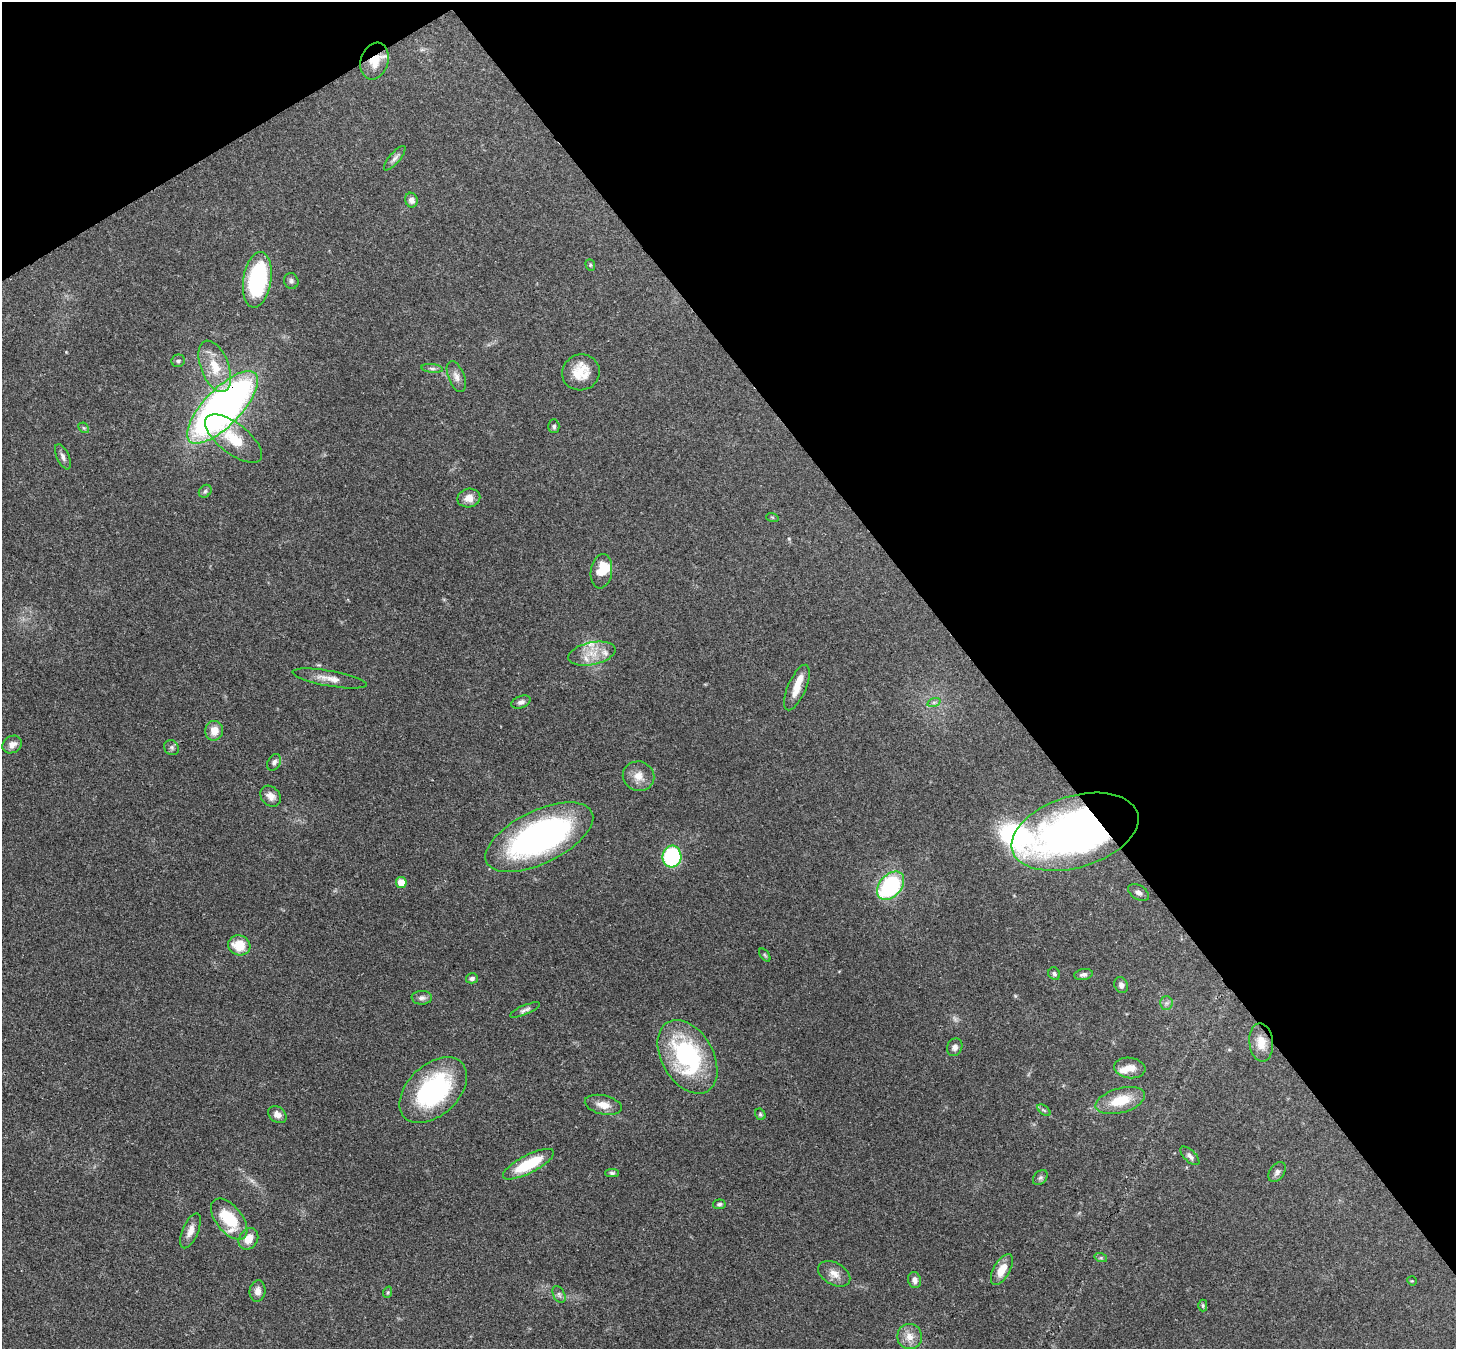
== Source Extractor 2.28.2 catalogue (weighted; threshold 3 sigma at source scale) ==
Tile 3 of 4 x 4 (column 3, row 1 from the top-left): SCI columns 2987-4440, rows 4251-5597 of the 5971 x 5944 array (HDU 1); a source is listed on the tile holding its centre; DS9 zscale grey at full resolution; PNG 1458 x 1351 px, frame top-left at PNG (2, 2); each listed source drawn as its Kron ellipse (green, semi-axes under 4 px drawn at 4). Shown black and unused: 36% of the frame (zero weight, under 3 of 4 exposures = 7% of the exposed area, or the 3 px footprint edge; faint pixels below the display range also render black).
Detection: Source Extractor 2.28.2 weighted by HDU 2 'WHT'; one run over the whole footprint, this tile lists its part. Background 0.179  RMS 0.0049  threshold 0.022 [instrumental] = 3 sigma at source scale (4.5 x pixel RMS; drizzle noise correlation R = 1.50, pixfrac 1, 0.05/0.05 arcsec/px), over >= 5 px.
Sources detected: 82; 1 too faint to see at this stretch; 1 inside a brighter object's white glare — neither listed nor drawn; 5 inside a brighter listed object's ellipse — not listed separately; the other 75 listed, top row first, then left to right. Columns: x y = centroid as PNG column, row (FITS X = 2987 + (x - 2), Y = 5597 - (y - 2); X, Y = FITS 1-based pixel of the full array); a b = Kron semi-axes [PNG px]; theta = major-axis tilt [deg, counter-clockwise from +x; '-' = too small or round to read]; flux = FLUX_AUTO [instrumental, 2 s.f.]
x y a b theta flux
375 61 19 13 72 8.2
395 158 15 5 49 1.9
411 200 7 6 - 2.4
590 265 6 4 -70 0.73
257 280 28 14 81 58
291 281 8 7 - 1.3
178 361 7 6 - 1
215 366 27 14 -69 12
432 368 11 4 -5 1.5
581 372 19 18 - 10
456 377 16 8 -68 3.1
222 407 47 18 46 260
554 426 7 5 -89 1.1
84 428 6 4 -44 0.72
234 439 34 15 -38 15
63 457 13 6 -65 2.1
205 491 7 5 46 1
469 498 11 9 13 4.3
772 517 6 4 -18 0.58
601 571 17 10 81 8.5
592 654 24 11 12 8.4
330 678 38 7 -10 5.7
797 687 24 9 67 7.1
521 702 10 6 19 1.6
934 702 7 4 18 0.96
214 731 10 9 - 5.4
12 745 10 8 32 3.3
172 748 8 7 - 1.2
274 762 9 6 59 1.6
639 776 16 14 -20 5.5
271 796 11 9 -49 3.6
1075 832 65 35 17 240
539 837 58 26 26 130
672 857 11 9 84 47
401 882 5 5 - 8.3
890 886 16 11 49 53
1139 892 11 7 -31 2.9
239 945 11 10 - 11
765 955 7 4 -53 0.7
1054 974 6 5 - 1.3
1083 974 9 5 11 1.5
472 978 6 5 - 1.2
1121 985 8 6 -66 1.9
422 998 10 7 1 1.9
1166 1003 7 6 - 1.3
525 1010 16 4 23 1.6
1261 1042 19 12 -85 6.6
955 1047 9 7 63 2.1
687 1057 40 25 -60 63
1130 1068 15 10 -7 4.6
433 1090 40 25 43 60
1120 1101 25 12 16 13
603 1105 19 9 -13 5.3
1044 1110 8 4 -37 0.86
760 1114 6 5 - 0.78
277 1115 10 7 -38 2.9
1190 1156 12 5 -44 1.7
528 1164 28 9 27 21
1277 1172 11 7 54 1.8
612 1173 7 4 -2 0.99
1040 1177 9 6 48 1.2
719 1204 6 5 - 0.87
229 1219 24 13 -52 21
190 1231 18 8 67 3.9
248 1239 11 9 57 5.8
1101 1258 6 4 -18 0.7
1002 1270 17 8 60 7.2
834 1274 17 11 -30 4.5
914 1280 8 6 -77 2.2
1412 1281 5 4 - 0.42
258 1291 10 8 83 2.9
388 1292 6 3 71 0.57
559 1294 9 5 -64 1.3
1203 1306 6 4 -90 0.69
910 1337 12 12 - 5
Overlapping masked pixels (flux is a lower limit): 3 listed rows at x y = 375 61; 222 407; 1075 832